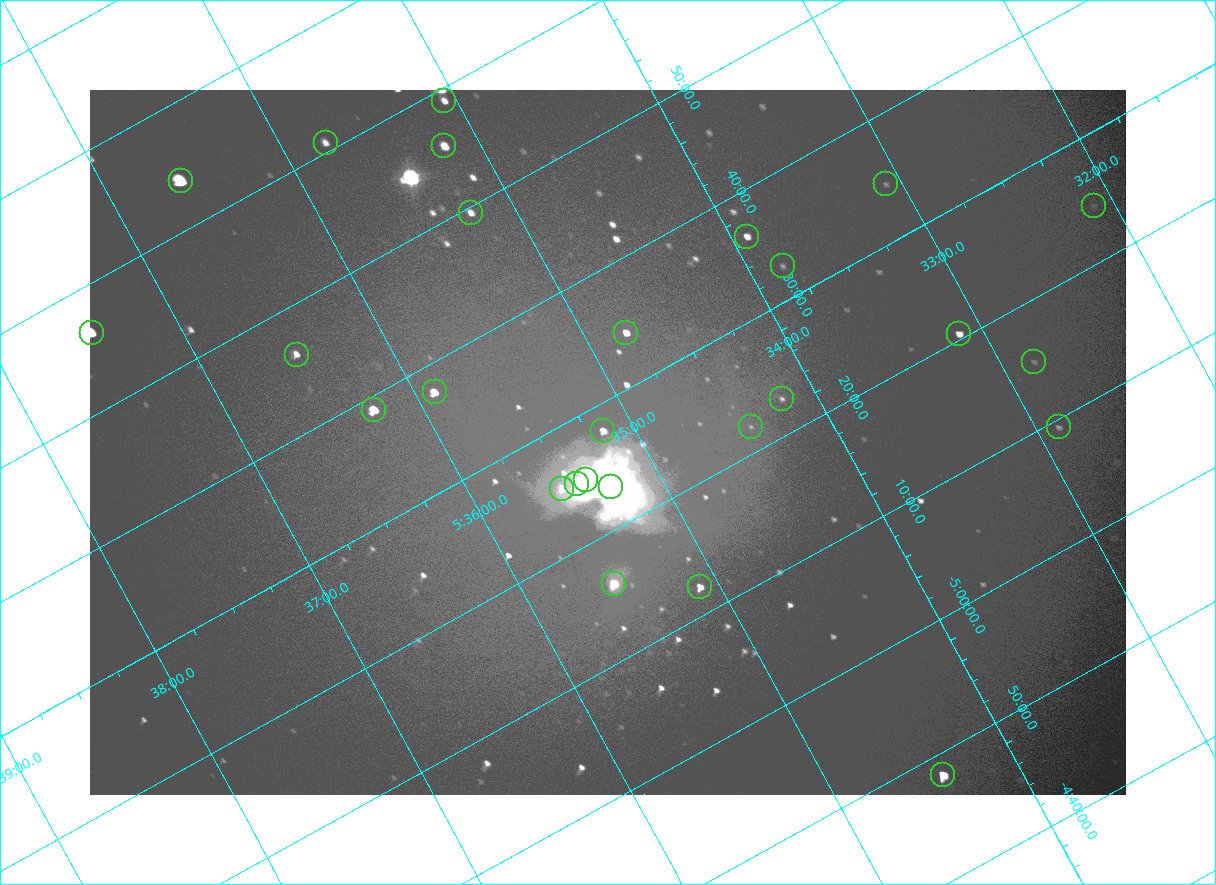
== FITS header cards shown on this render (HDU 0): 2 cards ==
NAXIS1  =                 2072
NAXIS2  =                 1410

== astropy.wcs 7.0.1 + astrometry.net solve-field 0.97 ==
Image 2072 x 1410 px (HDU 0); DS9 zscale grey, zoomed out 1/2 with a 90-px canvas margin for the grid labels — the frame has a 2x2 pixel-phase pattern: the four 2x2 pixel phases sit at different levels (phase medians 96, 101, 101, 169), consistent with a one-shot-colour (mosaic) sensor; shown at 1/2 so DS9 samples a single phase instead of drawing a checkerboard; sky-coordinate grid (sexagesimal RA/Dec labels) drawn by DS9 from the SOLVED WCS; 27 Tycho-2 reference stars matched to detected sources circled (green)
Header WCS: none
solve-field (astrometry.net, Tycho-2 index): SOLVED blind (the file carries no WCS)
Solved WCS: RA---TAN-SIP/DEC--TAN-SIP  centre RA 05:35:10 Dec -05:27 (83.79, -5.45 deg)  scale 2.56 arcsec/px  FOV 88.3' x 59.7'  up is -151 deg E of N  parity flipped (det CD > 0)
(file carries no celestial WCS; the grid is the blind solution)
Tycho-2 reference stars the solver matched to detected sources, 27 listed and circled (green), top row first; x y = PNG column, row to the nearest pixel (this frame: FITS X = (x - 90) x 2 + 1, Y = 1410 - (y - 90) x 2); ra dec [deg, ICRS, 3 dp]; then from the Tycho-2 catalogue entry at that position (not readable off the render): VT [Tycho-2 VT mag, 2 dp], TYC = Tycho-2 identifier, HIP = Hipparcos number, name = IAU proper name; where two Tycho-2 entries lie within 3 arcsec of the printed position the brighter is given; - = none
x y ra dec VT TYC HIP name
444 100 83.765 -5.984 8.95 4778-1377-1 - -
326 142 83.942 -6.013 8.95 4778-1351-1 - -
444 146 83.796 -5.927 7.42 4778-1370-1 - -
181 181 84.149 -6.065 5.71 4778-1379-1 26345 -
886 184 83.271 -5.577 10.70 4774-816-1 - -
1094 206 83.027 -5.407 10.64 4774-422-1 - -
470 212 83.808 -5.827 8.43 4778-1364-1 - -
747 236 83.480 -5.607 8.83 4774-850-1 - -
782 266 83.455 -5.546 10.93 4774-913-1 - -
92 332 84.364 -5.938 5.99 4778-1343-1 26427 -
626 332 83.696 -5.571 8.07 4774-809-1 - -
959 334 83.281 -5.341 8.59 4774-473-1 26021 -
296 354 84.122 -5.770 8.64 4778-1069-1 - -
1034 362 83.207 -5.255 10.70 4774-524-1 - -
434 392 83.975 -5.628 7.32 4778-1369-1 - -
782 398 83.546 -5.382 10.28 4774-846-1 - -
374 410 84.063 -5.648 6.51 4778-1378-1 26314 -
750 426 83.604 -5.368 10.89 4774-818-2 - -
1058 427 83.221 -5.156 10.21 4774-573-1 - -
603 430 83.791 -5.465 8.45 4774-849-1 - -
586 480 83.845 -5.416 5.03 4774-933-1 26235 -
576 484 83.860 -5.417 6.19 4774-934-1 - -
611 486 83.819 -5.390 5.06 4774-931-1 26221 -
562 488 83.881 -5.421 8.46 4774-935-1 - -
614 584 83.881 -5.267 6.87 4774-906-1 26258 -
700 587 83.776 -5.204 7.81 4774-915-1 - -
943 775 83.600 -4.804 6.81 4774-926-1 26137 -